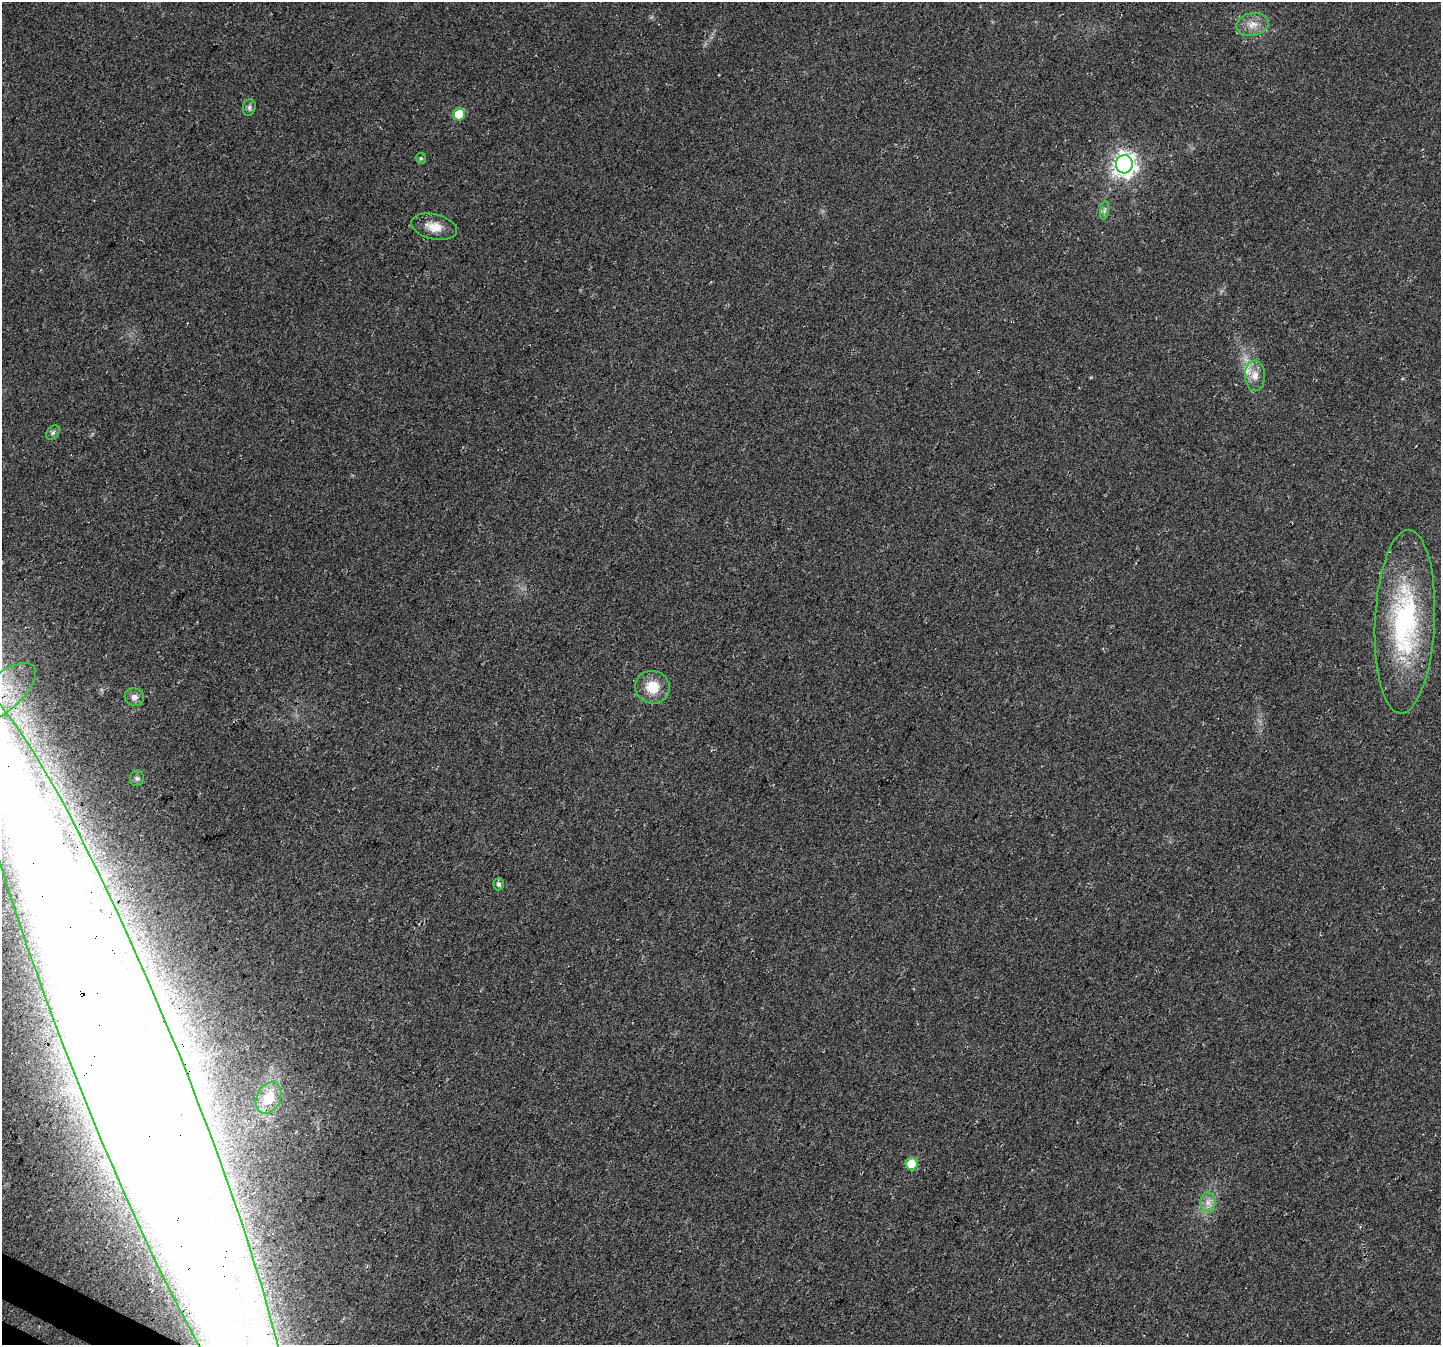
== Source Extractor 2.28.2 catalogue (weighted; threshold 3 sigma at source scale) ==
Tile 7 of 4 x 4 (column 3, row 2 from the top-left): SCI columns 2909-4347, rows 2940-4282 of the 5830 x 5942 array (HDU 1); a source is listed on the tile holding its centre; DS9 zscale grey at full resolution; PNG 1443 x 1347 px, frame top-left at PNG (2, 2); each listed source drawn as its Kron ellipse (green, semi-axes under 4 px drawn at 4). Shown black and unused: <1% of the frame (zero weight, under 3 of 4 exposures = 5% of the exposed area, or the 3 px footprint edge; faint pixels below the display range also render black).
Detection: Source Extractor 2.28.2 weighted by HDU 2 'WHT'; one run over the whole footprint, this tile lists its part. Background 0.023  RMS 0.0072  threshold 0.0325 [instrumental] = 3 sigma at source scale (4.5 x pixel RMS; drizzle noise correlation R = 1.50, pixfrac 1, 0.0396/0.0396 arcsec/px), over >= 5 px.
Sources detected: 19; all 19 listed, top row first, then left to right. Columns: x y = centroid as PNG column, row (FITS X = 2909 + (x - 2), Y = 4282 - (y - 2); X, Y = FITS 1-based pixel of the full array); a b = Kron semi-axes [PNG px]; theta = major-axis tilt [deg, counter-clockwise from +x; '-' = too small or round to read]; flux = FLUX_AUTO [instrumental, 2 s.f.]
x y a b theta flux
1252 24 16 11 11 8.1
249 108 8 6 76 2
459 114 6 6 - 18
421 158 5 5 - 1.2
1124 164 9 8 - 470
1104 210 9 4 81 1.9
434 227 23 12 -13 11
1255 376 15 10 -88 7.6
53 433 8 5 49 1.7
1405 622 92 30 87 120
653 687 17 16 - 16
3 693 40 18 40 39
134 697 9 8 - 3.9
137 778 7 7 - 2
498 884 6 5 - 2
131 1074 413 52 -68 10000
269 1098 16 12 64 20
912 1164 6 6 - 26
1208 1202 10 7 -90 4.7
Overlapping masked pixels (flux is a lower limit): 1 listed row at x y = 131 1074
Isophote crosses this tile's border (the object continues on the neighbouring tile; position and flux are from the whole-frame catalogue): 2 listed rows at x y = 3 693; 131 1074